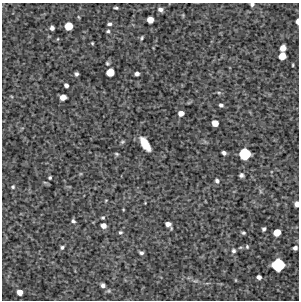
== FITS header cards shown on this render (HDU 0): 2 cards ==
NAXIS1  =                  297 /Length X axis
NAXIS2  =                  298 /Length Y axis

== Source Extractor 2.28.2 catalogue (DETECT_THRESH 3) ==
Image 297 x 298 px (HDU 0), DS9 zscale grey, 1 PNG px = 1 image px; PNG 301 x 302 px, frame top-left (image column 1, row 298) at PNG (2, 3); no overlay
Background 5090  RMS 260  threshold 788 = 3 sigma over >= 5 px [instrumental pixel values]
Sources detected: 55; all 55 listed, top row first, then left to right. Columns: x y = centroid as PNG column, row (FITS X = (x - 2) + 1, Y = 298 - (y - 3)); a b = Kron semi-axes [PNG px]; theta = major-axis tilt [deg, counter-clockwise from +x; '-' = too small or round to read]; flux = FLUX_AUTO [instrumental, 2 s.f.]
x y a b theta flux
252 4 4 4 - 36000
116 8 4 2 - 24000
160 9 6 5 - 57000
150 20 5 5 - 160000
297 21 5 2 - 66000
109 24 4 3 - 35000
68 26 6 6 - 290000
52 28 4 4 - 56000
108 31 5 4 - 25000
142 38 5 3 - 22000
92 43 3 2 - 15000
283 48 5 5 - 140000
282 56 6 5 - 220000
107 63 5 4 - 22000
293 65 3 2 - 16000
110 72 6 6 - 280000
76 74 4 3 - 36000
137 74 4 4 - 56000
66 85 4 4 - 53000
219 93 6 4 -1 24000
63 97 5 5 - 140000
221 105 4 4 - 42000
181 113 5 4 - 110000
215 123 5 5 - 170000
122 142 6 4 19 23000
145 144 13 6 -58 330000
224 153 4 4 - 47000
116 154 5 4 - 23000
245 154 8 8 - 730000
241 175 4 4 - 41000
50 177 3 3 - 25000
217 181 5 5 - 45000
13 187 5 4 - 26000
260 191 7 4 -71 26000
106 200 4 2 - 12000
145 203 2 2 - 10000
297 204 5 4 - 93000
103 218 5 4 - 22000
73 221 5 4 - 34000
168 224 7 4 -42 91000
103 225 5 5 - 100000
264 229 4 3 - 37000
120 232 5 4 - 28000
277 232 6 5 - 230000
243 233 5 4 - 27000
62 247 5 4 - 31000
247 247 5 4 - 22000
295 248 4 4 - 55000
233 251 6 5 - 36000
141 253 4 3 - 38000
278 265 9 8 - 900000
259 277 4 4 - 59000
235 280 5 3 - 13000
103 285 5 5 - 55000
20 292 5 5 - 130000
At the frame edge (FLAGS 8, measured only in part): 3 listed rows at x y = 252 4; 297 21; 297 204